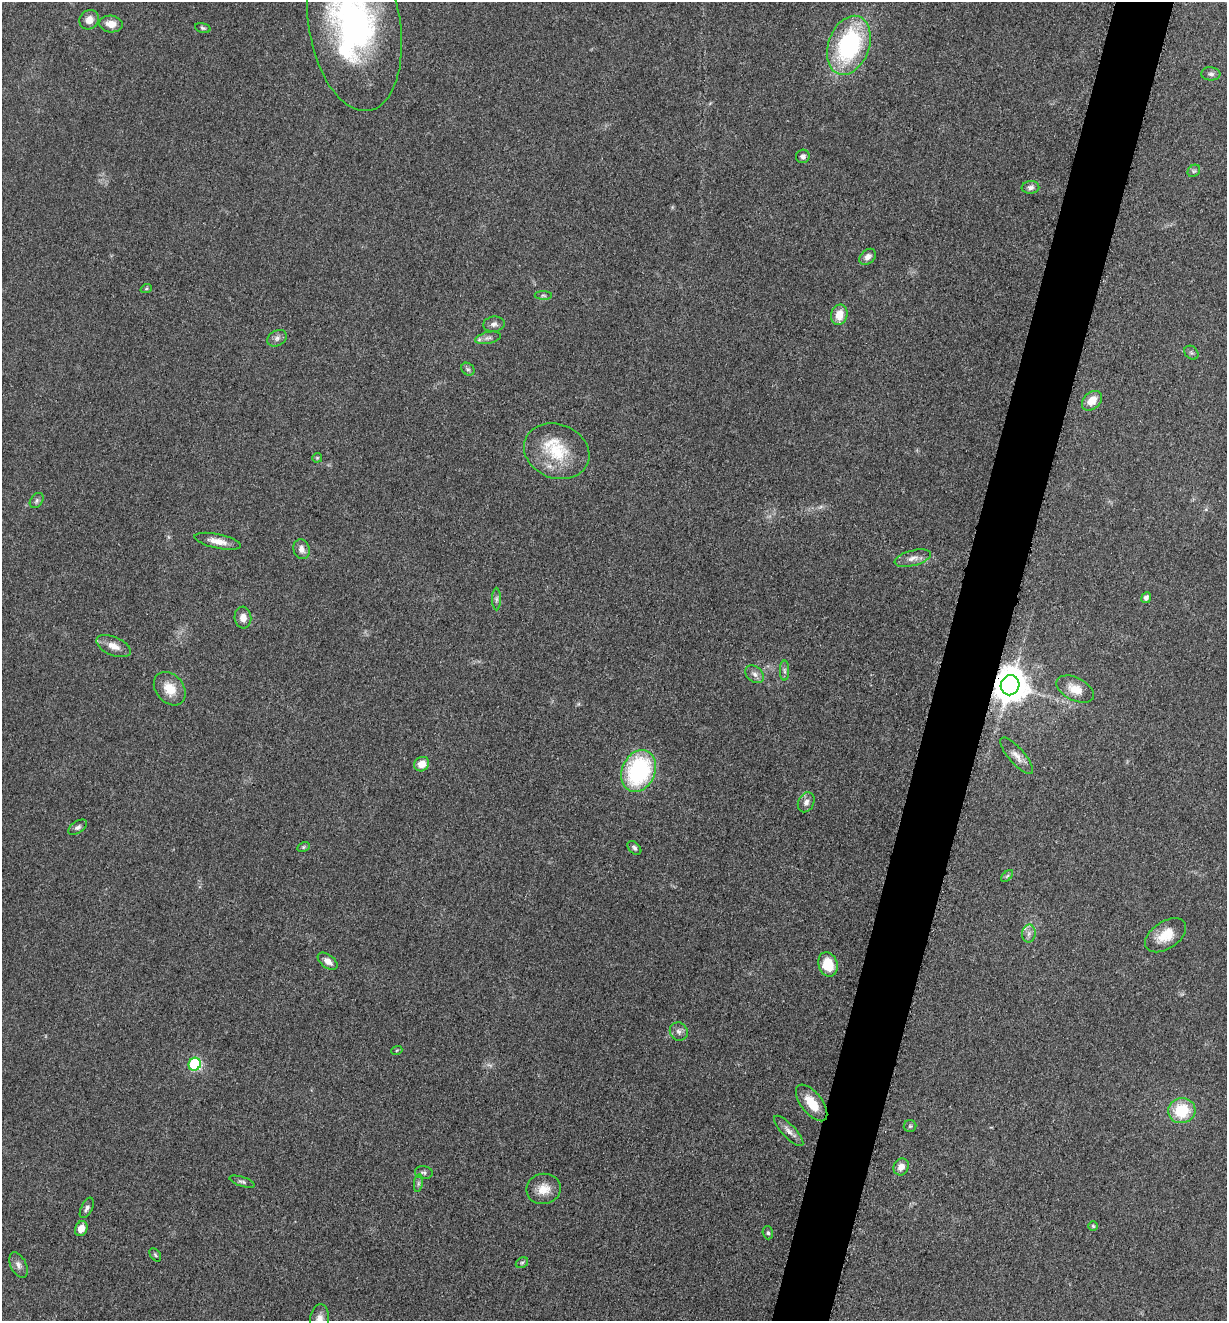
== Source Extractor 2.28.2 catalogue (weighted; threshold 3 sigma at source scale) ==
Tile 10 of 4 x 4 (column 2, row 3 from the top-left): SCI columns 1490-2714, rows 1330-2648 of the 5306 x 5294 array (HDU 1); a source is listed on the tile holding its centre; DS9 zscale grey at full resolution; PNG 1229 x 1323 px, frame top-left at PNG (2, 2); each listed source drawn as its Kron ellipse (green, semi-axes under 4 px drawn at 4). Shown black and unused: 5% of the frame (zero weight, under 3 of 5 exposures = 1% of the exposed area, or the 3 px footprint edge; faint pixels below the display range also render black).
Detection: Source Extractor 2.28.2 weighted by HDU 2 'WHT'; one run over the whole footprint, this tile lists its part. Background 0.0505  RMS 0.0057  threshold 0.0256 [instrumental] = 3 sigma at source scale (4.5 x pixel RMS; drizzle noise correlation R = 1.50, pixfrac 1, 0.05/0.05 arcsec/px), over >= 5 px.
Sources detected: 69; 1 too faint to see at this stretch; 1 inside a brighter object's white glare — neither listed nor drawn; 1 inside a brighter listed object's ellipse — not listed separately; the other 66 listed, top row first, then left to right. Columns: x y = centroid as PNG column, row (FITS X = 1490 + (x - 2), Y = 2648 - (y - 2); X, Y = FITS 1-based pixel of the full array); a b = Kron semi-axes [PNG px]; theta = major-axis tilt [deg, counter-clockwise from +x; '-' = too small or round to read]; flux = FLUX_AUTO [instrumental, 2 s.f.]
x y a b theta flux
89 20 10 9 - 4.7
111 24 12 8 -5 5.6
354 25 87 45 -80 160
203 28 8 4 -16 1.1
849 45 30 20 70 78
1211 74 9 6 -4 1.8
803 156 7 6 - 2
1194 171 7 5 44 1.2
1030 187 9 6 7 2.1
868 257 9 7 43 3.2
146 289 6 3 20 0.71
543 295 9 4 -1 1.1
839 315 10 8 76 8.4
494 324 11 7 7 2.4
277 338 10 7 29 2.4
488 338 13 6 12 2.5
1191 353 8 6 -44 1.3
468 369 7 6 - 1.3
1092 401 11 8 42 8
557 451 33 27 -21 27
317 458 5 4 - 0.65
37 501 8 6 53 1.5
218 541 24 7 -12 6.3
301 549 10 8 -73 3.1
913 558 19 7 14 4.2
1146 598 5 4 - 2.4
496 599 11 4 90 1.5
243 618 11 8 -85 4.4
114 646 18 9 -23 5.5
784 671 10 4 -90 1.5
755 674 10 7 -40 2.7
1010 685 10 9 - 1400
170 689 18 14 -50 10
1075 689 20 11 -26 8.5
1017 756 23 8 -49 5.1
422 764 8 7 - 6.4
639 771 22 16 65 72
806 802 10 8 63 2.7
78 827 10 6 34 1.8
303 847 6 4 27 0.84
634 848 8 5 -45 1.5
1007 876 7 4 44 0.95
1029 934 9 6 88 2.6
1166 935 23 13 33 11
328 961 11 6 -37 4.1
828 964 12 9 -74 15
679 1031 9 8 - 2.6
397 1050 6 3 19 0.54
195 1064 6 6 - 62
812 1103 22 10 -52 12
1182 1111 13 12 - 23
910 1126 6 6 - 1.2
789 1131 20 6 -47 3.7
901 1167 9 7 63 4.5
424 1172 9 6 -8 1.5
242 1182 13 4 -18 1.5
418 1183 9 4 81 1.4
544 1189 17 15 10 8.3
87 1208 11 5 63 1.9
1093 1226 4 4 - 0.77
81 1228 8 6 64 6.2
768 1233 7 5 -73 1.1
155 1255 7 5 -52 0.94
522 1263 6 5 - 1
18 1265 13 8 -64 2.9
319 1319 15 9 82 4.7
Overlapping masked pixels (flux is a lower limit): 1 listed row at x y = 1010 685
Isophote crosses this tile's border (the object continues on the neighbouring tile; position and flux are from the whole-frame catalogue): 2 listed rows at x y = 354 25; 319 1319